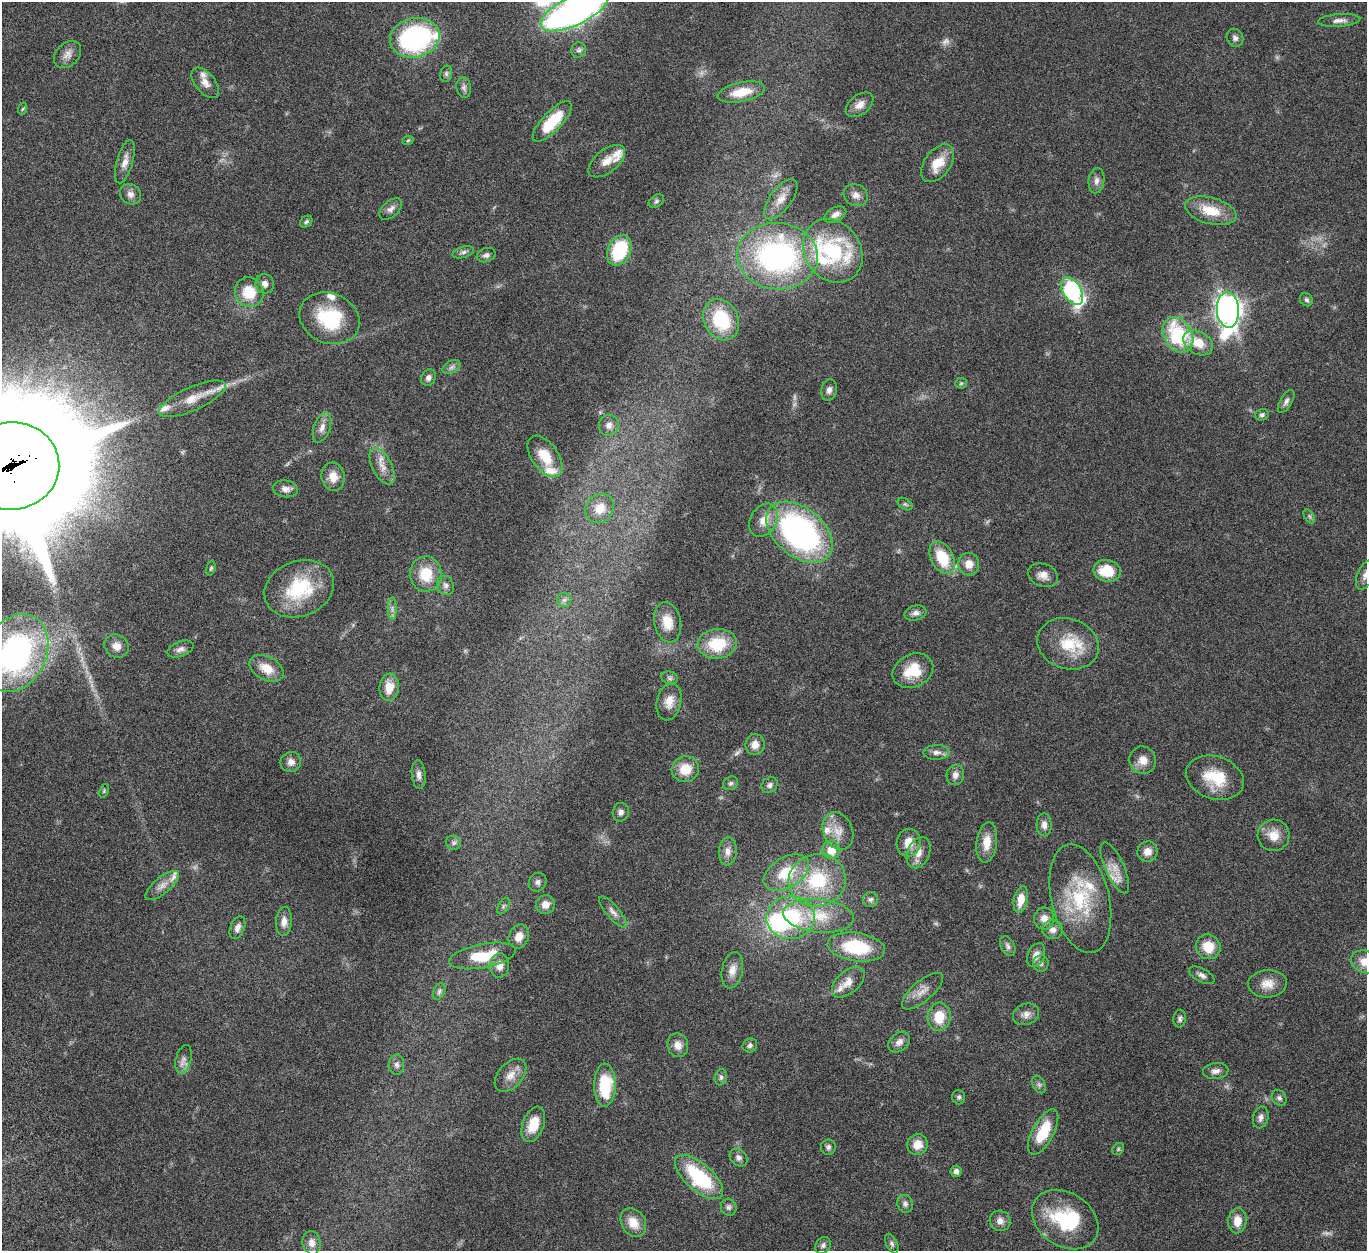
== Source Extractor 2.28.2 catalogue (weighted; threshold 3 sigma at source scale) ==
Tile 7 of 4 x 4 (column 3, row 2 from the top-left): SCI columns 2839-4203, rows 2829-4077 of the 5676 x 5537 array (HDU 1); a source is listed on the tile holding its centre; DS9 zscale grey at full resolution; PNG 1369 x 1253 px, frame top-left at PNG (2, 2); each listed source drawn as its Kron ellipse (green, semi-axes under 4 px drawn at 4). Shown black and unused: <1% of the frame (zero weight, under 5 of 10 exposures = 6% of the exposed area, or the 3 px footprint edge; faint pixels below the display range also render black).
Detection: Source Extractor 2.28.2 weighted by HDU 2 'WHT'; one run over the whole footprint, this tile lists its part. Background 0.0277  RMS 0.0018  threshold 0.00725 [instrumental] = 3 sigma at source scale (4.09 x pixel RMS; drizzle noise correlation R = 1.36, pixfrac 0.8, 0.05/0.05 arcsec/px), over >= 5 px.
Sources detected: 191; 7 too faint to see at this stretch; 2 inside a brighter object's white glare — neither listed nor drawn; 13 inside a brighter listed object's ellipse — not listed separately; the other 169 listed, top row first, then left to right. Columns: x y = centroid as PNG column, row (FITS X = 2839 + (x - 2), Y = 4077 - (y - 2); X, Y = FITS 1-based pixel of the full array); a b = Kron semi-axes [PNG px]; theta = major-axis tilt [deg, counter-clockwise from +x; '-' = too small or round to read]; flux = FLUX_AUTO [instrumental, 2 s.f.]
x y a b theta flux
574 11 37 14 25 78
1339 20 21 6 4 0.95
415 38 25 19 13 26
1235 38 9 8 - 0.6
579 50 8 7 - 0.45
68 54 15 11 45 1.2
446 74 8 6 77 0.4
205 83 18 9 -50 1.3
464 88 10 7 -81 0.57
741 92 24 9 12 3.8
860 105 16 9 39 1.3
22 109 6 4 69 0.21
552 121 26 9 47 6.4
408 140 6 3 20 0.2
607 161 21 11 39 2
125 162 22 8 74 1.3
938 163 21 13 54 3.4
1096 181 13 8 83 0.81
130 194 11 9 -36 0.87
856 195 12 10 -27 1.1
781 199 24 10 53 2
656 201 8 6 35 0.38
391 209 13 8 42 0.81
1211 211 26 13 -15 4.2
835 215 12 7 28 1
306 222 7 5 39 0.31
619 250 16 11 66 10
833 251 33 28 -55 14
463 252 11 5 17 0.49
486 255 10 7 19 0.54
777 256 40 33 -5 38
265 284 10 9 - 0.87
1072 291 15 9 -59 28
249 292 15 14 - 4.7
1306 300 7 6 - 0.36
1228 310 18 11 -87 110
329 318 31 25 -22 9.7
721 320 21 17 -63 8.2
1178 335 19 14 -60 12
1198 343 16 11 -30 3.1
451 367 9 6 27 0.54
428 378 8 7 - 0.64
961 383 6 5 - 0.26
829 390 10 8 78 0.75
192 399 36 11 24 3.5
1286 401 13 6 59 0.62
1262 415 7 5 17 0.4
609 425 10 10 - 0.91
322 427 16 8 70 1.1
545 456 23 13 -55 3.7
11 466 48 44 5 7000
382 466 20 9 -63 1.7
333 477 14 11 -82 1.9
285 489 12 8 -8 0.95
905 504 8 5 -29 0.32
600 508 15 13 49 2.6
1309 516 8 4 -59 0.3
764 520 18 13 58 2.2
799 532 38 24 -39 45
942 558 17 11 -62 6
969 564 11 10 - 1.8
211 568 7 4 75 0.25
1107 571 14 11 -9 4.9
426 574 18 16 -85 4.9
1043 575 15 11 -20 1.4
1366 575 16 8 66 0.99
445 585 10 8 -68 0.69
299 589 36 27 20 11
564 600 7 7 - 0.51
392 609 11 4 90 0.57
915 613 11 7 15 0.73
667 622 20 13 -79 2.6
717 644 20 15 5 6.7
1068 644 31 25 -18 6.4
117 646 12 11 - 1.5
180 649 14 7 21 0.78
16 653 41 30 65 49
267 668 18 11 -29 2.8
913 671 21 16 26 4.7
670 678 8 6 -16 0.42
389 687 14 9 84 2.3
669 702 19 12 76 1.9
755 744 10 9 - 1.4
936 752 13 7 2 0.85
1143 760 14 13 - 1.7
291 762 10 10 - 0.93
685 769 14 13 - 3.2
419 775 14 7 -84 0.78
955 775 10 8 84 0.84
1215 778 30 21 -19 5.8
731 783 8 6 31 0.39
769 785 9 7 41 0.51
104 791 7 4 66 0.24
621 812 9 8 - 0.65
1044 825 11 7 -90 0.92
838 831 19 14 -66 2.4
1273 835 16 15 - 2.4
987 842 20 10 83 2.4
454 843 8 7 - 0.47
909 843 14 12 79 2.3
831 850 9 8 - 2.8
728 851 14 9 86 1.1
1147 851 10 9 - 1.5
918 853 16 11 68 1.6
1115 868 27 9 -66 2
786 873 25 15 31 5.1
817 880 29 26 15 10
538 882 10 8 57 0.63
162 885 21 8 39 1.4
871 899 7 7 - 0.48
1021 899 13 7 79 2.4
1080 899 55 29 -76 11
545 905 9 9 - 1.4
503 906 9 5 57 0.35
613 912 19 6 -50 0.93
819 916 35 16 -6 5.5
790 918 24 21 3 13
1044 919 11 10 - 1.4
284 921 14 8 87 1.2
237 928 12 7 69 0.81
1053 930 10 9 - 1.1
519 937 12 10 67 1.8
1008 946 10 7 -65 0.59
856 947 29 14 -8 9.3
1208 947 13 12 - 3.4
1036 955 12 8 65 1.2
483 956 34 12 11 6.2
1365 962 14 11 -20 2.4
1041 963 8 8 - 0.54
499 965 12 9 85 1.5
732 970 18 10 78 1.6
1202 975 14 6 -28 0.75
848 982 19 11 41 1.8
1267 984 19 13 3 2.1
439 991 9 5 64 0.47
922 991 25 10 41 1.7
1026 1014 13 10 22 1.1
939 1017 14 11 84 3.5
1180 1019 9 6 86 0.43
899 1042 12 8 42 0.97
678 1045 12 10 -70 1.3
750 1045 7 6 - 0.43
184 1059 14 7 75 0.88
397 1065 10 7 90 0.64
1216 1071 13 8 7 0.89
510 1075 19 12 48 1.8
721 1077 8 6 77 0.42
605 1085 21 10 89 8
1039 1085 9 6 -63 0.47
959 1097 7 6 - 0.37
1279 1098 8 7 - 0.48
1261 1117 11 7 77 0.7
533 1124 18 10 69 3.4
1043 1132 25 10 62 5.3
917 1144 10 10 - 2
828 1147 7 7 - 0.48
1118 1149 6 5 - 0.27
738 1158 10 8 -44 0.68
956 1171 5 5 - 0.56
699 1177 30 13 -41 12
905 1204 9 7 -66 0.55
729 1207 8 7 - 0.53
1065 1219 36 27 -33 11
1000 1221 10 10 - 1
1237 1221 12 9 84 1.9
633 1223 15 11 -59 2.5
312 1243 12 9 -79 1.1
892 1244 10 5 -64 0.47
823 1245 9 7 52 0.5
Overlapping masked pixels (flux is a lower limit): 1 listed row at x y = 11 466
Isophote crosses this tile's border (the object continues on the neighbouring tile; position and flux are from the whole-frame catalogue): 5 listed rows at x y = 574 11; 11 466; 1366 575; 16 653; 1365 962